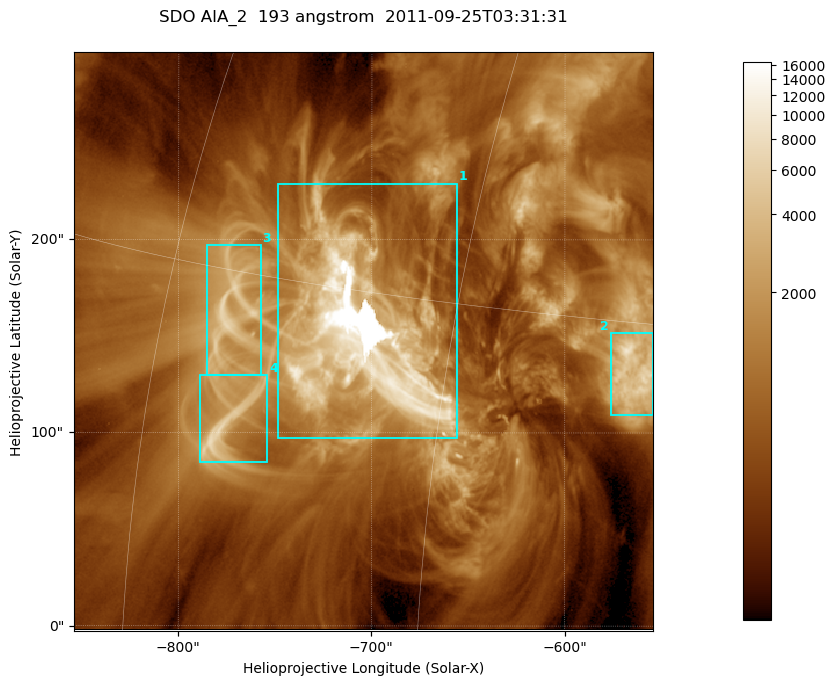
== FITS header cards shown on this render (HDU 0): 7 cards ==
TELESCOP= 'SDO     '           /
INSTRUME= 'AIA_2   '           /
WAVELNTH=                  193 /
WAVEUNIT= 'angstrom'           /
DATE-OBS= '2011-09-25T03:31:31.84' /
CTYPE1  = 'HPLN-TAN'           /
CTYPE2  = 'HPLT-TAN'           /

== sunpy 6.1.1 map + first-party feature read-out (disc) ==
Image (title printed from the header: SDO AIA_2  193 angstrom  2011-09-25T03:31:31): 499 x 499 px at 0.601 arcsec/px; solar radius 957 arcsec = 1592 px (partial field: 3.1% of the solar disc is inside the frame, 100% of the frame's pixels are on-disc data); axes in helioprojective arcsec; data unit not stated in the header (colour bar unlabelled)
Orientation: roll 0.0578 deg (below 1 deg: not rotated)
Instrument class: DISC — disc imager (sunpy class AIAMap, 193 A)
Bright regions (active regions / flare kernels): reference = the on-disc median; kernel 5 px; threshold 5 sigma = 2226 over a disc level ~664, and >= 1.15x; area >= 249 px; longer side >= 6 px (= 3.6 arcsec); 4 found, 4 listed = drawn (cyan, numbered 1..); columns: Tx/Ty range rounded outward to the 2 arcsec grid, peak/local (2 s.f.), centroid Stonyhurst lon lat
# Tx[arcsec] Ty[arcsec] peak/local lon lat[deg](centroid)
1 -750..-656 96..230 25 -49 +13
2 -576..-554 108..152 12 -37 +13
3 -786..-756 128..198 9.7 -56 +14
4 -790..-754 84..130 10 -55 +10